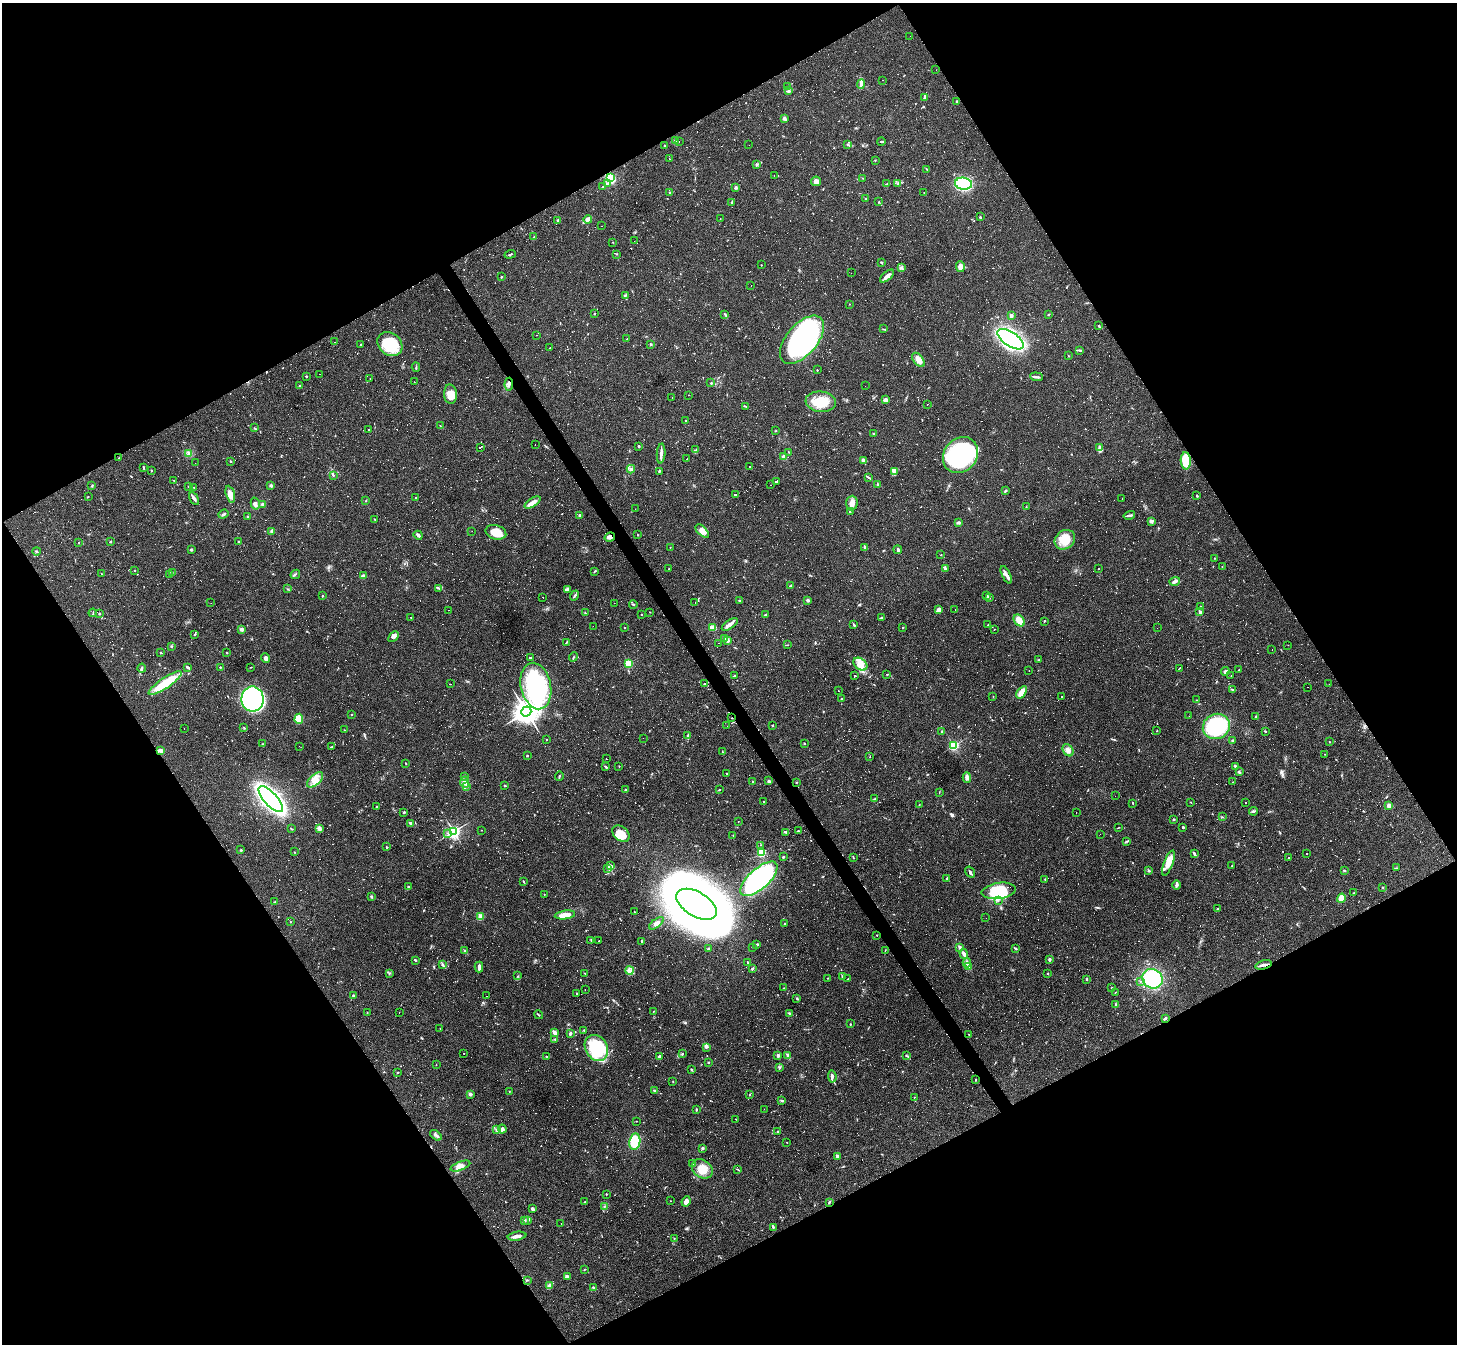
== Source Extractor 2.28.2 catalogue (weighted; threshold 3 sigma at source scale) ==
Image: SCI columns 1-5818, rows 290-5657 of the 5818 x 5809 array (HDU 1 of 3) = the unmasked area's bounding box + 8 px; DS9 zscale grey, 4 x 4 block average (1 PNG px = mean of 4 x 4 image px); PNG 1459 x 1346 px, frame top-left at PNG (2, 3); each listed source drawn as its Kron ellipse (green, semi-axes under 4 px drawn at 4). Shown black and unused: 48% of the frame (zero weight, under 2 of 3 exposures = <1% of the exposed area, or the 3 px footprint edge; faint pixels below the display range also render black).
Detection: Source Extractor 2.28.2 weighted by HDU 2 'WHT'. Background 0.0487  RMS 0.0051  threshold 0.0227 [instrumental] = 3 sigma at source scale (4.5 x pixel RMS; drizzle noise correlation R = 1.50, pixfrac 1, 0.05/0.05 arcsec/px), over >= 5 px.
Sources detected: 1666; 30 too faint to see at this stretch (4 x 4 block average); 4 inside a brighter object's white glare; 716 cosmic-ray / hot-pixel residue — neither listed nor drawn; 11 coinciding with a brighter row at this scale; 26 inside a brighter listed object's ellipse — not listed separately; of the other 879, all 500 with FLUX_AUTO >= 1.11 (the completeness limit of this list) listed and drawn (379 fainter detections not listed), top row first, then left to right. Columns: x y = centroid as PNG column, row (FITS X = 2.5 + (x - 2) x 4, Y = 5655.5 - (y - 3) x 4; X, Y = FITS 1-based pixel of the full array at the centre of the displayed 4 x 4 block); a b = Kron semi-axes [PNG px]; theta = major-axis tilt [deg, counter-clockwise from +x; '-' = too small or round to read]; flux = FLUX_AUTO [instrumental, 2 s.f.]
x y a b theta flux
910 36 2 2 - 5.4
936 70 2 2 - 1.9
883 80 2 2 - 5.4
861 84 4 2 - 9.5
787 86 2 2 - 1.2
789 91 2 2 - 2
925 97 4 2 - 3.2
957 101 2 2 - 3
784 118 4 3 - 4.7
676 141 4 3 - 7.2
881 141 4 2 - 2.7
679 142 2 2 - 4.7
848 144 3 2 - 3.4
749 145 2 2 - 1.3
664 146 2 2 - 2.3
670 159 2 2 - 1.2
875 160 2 2 - 1.9
756 164 3 2 - 3.3
927 169 4 2 - 1.9
774 175 2 2 - 1.3
610 178 4 2 - 180
862 178 2 2 - 1.1
816 181 5 4 - 14
607 184 3 2 - 3.9
887 184 2 2 - 1.8
898 184 3 2 - 2.5
963 184 8 6 -6 220
603 186 2 2 - 1.4
735 188 3 2 - 4.8
670 193 2 2 - 2.8
924 193 2 2 - 1.6
865 198 2 2 - 5.2
732 202 3 2 - 1.9
879 202 2 2 - 2.2
980 217 3 2 - 2.2
720 218 2 2 - 1.2
588 219 4 2 - 17
558 220 2 2 - 23
601 226 2 2 - 2.1
534 237 3 2 - 2.3
634 241 2 2 - 1.1
613 242 2 2 - 1.3
510 254 6 2 18 3.2
616 254 2 2 - 1.2
881 262 3 2 - 2.5
761 265 2 2 - 1.5
960 267 5 3 - 23
901 268 4 2 - 3.4
851 273 2 2 - 2.6
887 276 8 3 40 14
501 277 2 2 - 8.5
751 286 2 2 - 14
625 295 4 2 - 3.4
849 304 2 2 - 1.1
594 314 2 2 - 1.7
725 314 3 2 - 2.8
1049 314 2 2 - 1.5
1011 315 3 3 - 6.3
1098 326 2 2 - 2.3
883 329 4 2 - 1.8
536 335 2 2 - 1.1
627 339 2 2 - 3
1010 339 15 7 -34 480
802 340 29 15 49 750
335 342 2 2 - 1.3
390 344 13 11 -39 130
651 344 2 2 - 4.8
360 345 2 2 - 2.2
550 348 2 2 - 1.8
1079 350 4 2 - 2.8
1069 356 2 2 - 1.8
918 360 8 5 -53 20
416 367 5 2 - 3
817 370 2 2 - 5.1
319 374 2 2 - 7.1
306 376 3 2 - 2.7
1036 377 6 2 -4 4.9
370 378 2 2 - 1.5
414 382 2 2 - 1.4
711 383 2 2 - 1.8
509 384 6 3 86 8.9
300 386 2 2 - 1.6
865 386 2 2 - 2.5
450 394 10 6 -86 30
688 395 2 2 - 1.4
672 398 2 2 - 8.7
886 400 2 2 - 22
821 402 15 10 -7 62
927 404 2 2 - 1.5
745 406 4 2 - 2.3
686 420 2 2 - 1.5
440 426 2 2 - 1.3
254 428 2 2 - 1.4
369 430 2 2 - 3.9
776 431 2 2 - 1.2
873 433 2 2 - 1.8
535 445 2 2 - 3.7
639 446 2 2 - 3.1
480 447 3 2 - 84
1100 448 3 3 - 6.3
696 450 2 2 - 1.5
789 452 3 2 - 1.2
189 453 4 3 - 5.4
661 453 10 2 86 13
960 455 19 16 50 420
784 457 2 2 - 68
119 458 2 2 - 1.4
687 459 2 2 - 39
863 460 3 2 - 17
231 461 3 2 - 2.4
1186 461 8 5 -88 82
195 463 2 2 - 14
143 467 3 2 - 2.4
750 467 2 2 - 33
631 469 4 3 - 6.7
151 470 2 2 - 2
659 471 3 2 - 3.4
894 471 3 3 - 7
333 475 3 2 - 3
868 477 4 2 - 3.4
174 481 2 2 - 1.3
776 481 3 2 - 120
878 484 2 2 - 2.8
771 485 2 2 - 2.4
92 486 3 2 - 2.6
189 486 2 2 - 2.3
271 486 3 2 - 7.3
194 487 3 2 - 1.7
1005 491 4 2 - 3.6
230 494 9 4 -76 23
736 494 4 2 - 160
1197 496 3 2 - 2.5
88 497 2 2 - 1.6
416 498 2 2 - 1.5
1122 498 2 2 - 1.2
194 499 7 3 -62 8.7
366 500 3 2 - 1.3
533 502 9 3 32 22
255 503 6 3 -76 9.9
852 503 7 6 - 17
263 504 3 2 - 5.3
1026 507 2 2 - 1.5
635 509 2 2 - 1.7
850 511 2 2 - 4.2
223 514 5 2 - 4.5
580 515 2 2 - 25
1129 515 6 2 14 8.3
248 516 3 2 - 2.3
375 519 3 2 - 2.5
1151 521 3 3 - 8.1
958 523 3 2 - 6.7
272 531 3 2 - 3.6
472 531 2 2 - 1.6
702 531 8 4 -45 16
496 532 10 7 -17 44
418 535 5 2 - 11
638 535 2 2 - 1.4
610 537 5 3 - 9.2
1065 540 11 9 38 63
110 541 3 2 - 2.1
79 542 2 2 - 4.3
238 542 3 2 - 1.7
670 547 2 2 - 2.5
864 548 3 2 - 3
191 550 2 2 - 6.6
898 550 4 2 - 8.1
36 551 4 2 - 3
941 555 2 2 - 1.5
1214 558 2 2 - 3.1
1222 567 2 2 - 1.3
945 568 3 2 - 3.2
669 569 2 2 - 1.8
1098 569 2 2 - 4.5
135 571 2 2 - 1.7
172 572 3 2 - 2.3
594 572 4 2 - 2.2
102 574 2 2 - 1.7
169 574 2 2 - 1.5
295 574 5 2 - 2.6
1006 575 9 3 -64 13
363 576 3 3 - 10
1175 581 5 3 - 7.6
791 585 2 2 - 2.1
439 588 3 2 - 2
287 589 2 2 - 1.3
567 589 3 2 - 3.9
322 596 2 2 - 3.3
575 596 5 2 - 4.1
987 596 4 2 - 2.2
543 597 2 2 - 10
989 597 3 2 - 2.7
739 600 3 2 - 2.4
808 600 3 2 - 7.4
695 602 2 2 - 2.5
211 603 2 2 - 2.7
614 603 2 2 - 4.2
633 605 4 2 - 2.6
1201 607 2 2 - 11
955 609 2 2 - 6.7
449 610 2 2 - 1.6
938 610 3 2 - 19
650 612 2 2 - 1.2
1200 612 2 2 - 22
93 613 4 2 - 2.1
99 613 2 2 - 2.1
585 613 2 2 - 1.6
766 614 4 2 - 3.1
642 615 2 2 - 1.8
411 617 2 2 - 1.4
882 617 3 2 - 2.7
1019 620 6 5 - 28
1044 621 2 2 - 2.5
730 624 9 3 34 14
988 624 2 2 - 1.5
854 625 3 2 - 3
593 626 2 2 - 13
625 627 2 2 - 4.7
902 627 2 2 - 1.2
713 628 3 2 - 37
1157 628 2 2 - 2.1
241 629 2 2 - 14
994 629 2 2 - 1.2
195 634 3 2 - 2.7
393 637 6 4 46 10
725 638 3 2 - 3.5
728 640 3 3 - 10
566 642 3 2 - 2.1
718 643 2 2 - 1.5
787 645 2 2 - 1.5
1288 645 2 2 - 10
172 646 3 2 - 1.5
1272 649 2 2 - 3.5
161 653 3 2 - 1.6
227 653 2 2 - 1.9
530 657 2 2 - 49
573 657 5 2 - 2.7
265 658 5 3 - 8.1
1039 660 2 2 - 1.3
629 663 2 2 - 210
860 664 8 5 -39 24
187 667 4 2 - 5.9
220 667 2 2 - 2.2
251 667 2 2 - 1.4
142 668 4 2 - 4.1
1179 668 2 2 - 2.2
1029 670 2 2 - 1.3
1239 670 2 2 - 6.3
1225 672 4 3 - 7.5
887 674 2 2 - 2.5
734 676 2 2 - 2.8
855 676 2 2 - 170
1231 676 2 2 - 1.1
165 683 19 5 34 94
451 684 2 2 - 3
704 684 3 2 - 2.2
1329 684 2 2 - 1.4
536 686 23 15 -78 380
1308 687 2 2 - 2.1
1232 689 3 2 - 2.2
838 691 2 2 - 1.8
1022 692 7 4 54 28
993 697 2 2 - 1.2
1062 697 2 2 - 6.8
252 699 12 11 - 530
841 699 2 2 - 3.9
1197 700 2 2 - 1.3
526 711 5 4 - 2900
352 714 2 2 - 2
1189 716 2 2 - 1.1
1256 717 3 2 - 3.9
732 718 2 2 - 1.5
299 719 5 4 - 65
773 725 2 2 - 2
727 726 2 2 - 1.5
1216 726 14 12 24 300
244 727 3 2 - 1.6
184 728 2 2 - 9.3
344 730 2 2 - 1.5
1157 731 2 2 - 1.5
1265 731 2 2 - 2.6
942 732 3 2 - 2.7
688 735 4 2 - 2.8
643 738 2 2 - 2.6
547 740 2 2 - 1.6
1232 740 2 2 - 2.6
1329 742 2 2 - 1.8
262 744 2 2 - 1.2
804 744 2 2 - 3.6
299 746 2 2 - 1.8
954 746 2 2 - 430
331 747 4 2 - 2.8
160 750 3 2 - 19
1068 750 6 5 - 13
722 751 2 2 - 1.1
1325 754 2 2 - 1.1
527 756 3 2 - 2.4
870 757 2 2 - 1.4
606 759 2 2 - 1.7
406 764 2 2 - 1.8
619 766 2 2 - 1.3
1235 766 4 2 - 4.2
606 767 3 2 - 3.6
1239 772 4 2 - 3.4
726 773 2 2 - 1.7
465 776 2 2 - 1.3
559 776 5 2 - 2.6
967 777 5 4 - 9.5
315 780 10 5 41 23
769 781 3 2 - 5.8
465 782 6 2 -88 7.3
753 782 2 2 - 3.7
1232 782 2 2 - 2.1
796 783 2 2 - 1.6
467 786 2 2 - 2
505 786 3 2 - 2.2
626 790 2 2 - 3.9
719 790 3 2 - 2.1
939 792 3 2 - 1.2
1115 796 2 2 - 6
271 799 16 6 -48 990
874 799 3 2 - 3.2
764 802 3 2 - 1.7
1191 802 2 2 - 1.5
1245 802 2 2 - 9.2
1133 803 3 2 - 2
919 805 2 2 - 1.1
1389 805 2 2 - 68
377 807 2 2 - 1.8
1253 811 4 3 - 4.5
404 812 3 2 - 3.2
1076 812 2 2 - 2.2
1222 817 3 2 - 1.8
1173 819 3 2 - 2.8
738 821 2 2 - 1.5
410 823 3 3 - 4.1
1183 827 2 2 - 5.1
1118 828 3 2 - 1.4
291 829 4 2 - 1.9
319 829 4 3 - 6.2
481 830 2 2 - 1.2
453 831 3 2 - 690
798 831 3 2 - 2.4
786 832 3 2 - 2.7
448 833 2 2 - 1.3
621 834 10 7 -40 48
1100 834 2 2 - 2.3
733 835 2 2 - 1.2
1127 841 2 2 - 1.4
761 845 2 2 - 1.2
386 847 3 2 - 2.5
241 850 2 2 - 3.6
295 852 2 2 - 1.4
761 853 2 2 - 280
1194 854 4 2 - 5.6
1306 854 2 2 - 3.3
783 857 3 2 - 3.2
853 857 3 2 - 2.3
1288 858 2 2 - 120
1168 863 13 4 69 30
611 866 4 3 - 5.5
1231 866 2 2 - 1.7
608 868 4 2 - 3.7
1396 868 2 2 - 2
1148 870 3 2 - 2.3
1344 871 2 2 - 4.4
970 872 6 2 -57 5.7
947 878 2 2 - 4.4
759 879 23 10 42 500
1045 879 2 2 - 1.7
523 881 3 2 - 2.2
1177 885 5 3 - 8
408 886 3 2 - 2.5
1383 887 2 2 - 1.7
999 891 17 8 8 140
1353 893 2 2 - 1.5
544 894 2 2 - 1.3
372 896 3 2 - 3.2
1341 898 5 3 - 39
998 901 2 2 - 1.2
275 902 2 2 - 2.2
697 904 22 12 -31 2500
1218 908 2 2 - 50
634 912 2 2 - 1.3
565 915 10 3 8 36
481 916 2 2 - 110
986 918 2 2 - 1.9
290 922 2 2 - 5
656 923 8 4 37 13
784 924 2 2 - 3.4
877 935 2 2 - 1.6
591 940 3 2 - 1.6
598 941 2 2 - 5.5
642 941 4 2 - 2.7
757 944 3 2 - 2.7
752 947 2 2 - 1.2
960 948 4 2 - 6.3
709 949 3 3 - 3.1
1015 949 4 2 - 3.8
885 950 2 2 - 1.3
465 951 4 2 - 3.3
964 954 5 2 - 15
415 960 2 2 - 4.6
1049 960 4 2 - 3.7
747 962 3 2 - 1.4
967 963 4 2 - 11
442 965 3 2 - 3.7
1264 965 8 2 14 11
479 967 5 3 - 8
969 967 4 2 - 11
752 969 3 2 - 4.7
630 970 4 2 - 6.8
389 973 2 2 - 1.7
584 973 2 2 - 1.6
1048 974 2 2 - 3.4
518 976 2 2 - 1.3
842 977 3 2 - 2.8
827 978 2 2 - 1.1
848 979 2 2 - 69
1087 979 2 2 - 2.6
1153 979 10 9 - 200
1140 981 2 2 - 1.6
784 988 2 2 - 1.3
1112 988 2 2 - 2.3
585 989 2 2 - 1.4
1115 992 2 2 - 1.2
577 993 2 2 - 1.6
353 995 2 2 - 3.7
486 996 2 2 - 1.3
797 999 3 2 - 2.3
1116 1004 2 2 - 3.3
654 1011 2 2 - 1.3
367 1012 2 2 - 2.2
399 1012 2 2 - 1.1
789 1013 3 2 - 3.1
538 1015 5 2 - 2.4
1165 1018 3 2 - 6.9
850 1024 3 2 - 1.6
440 1029 2 2 - 1.4
584 1030 2 2 - 2.1
554 1032 4 3 - 11
570 1033 3 2 - 5.3
969 1034 2 2 - 2.5
555 1039 3 2 - 2.5
706 1047 3 3 - 3.9
596 1048 14 11 -58 190
464 1053 2 2 - 2
682 1054 2 2 - 1.8
778 1055 3 2 - 5.3
788 1055 4 2 - 4.6
659 1056 3 2 - 6.9
907 1056 2 2 - 1.7
546 1057 2 2 - 2
708 1062 2 2 - 2.4
436 1065 2 2 - 1.2
780 1067 3 2 - 3
691 1069 4 2 - 2.4
397 1073 2 2 - 1.6
832 1076 6 2 -83 8.5
975 1079 2 2 - 1.6
673 1082 2 2 - 1.5
654 1090 4 2 - 3.4
509 1091 2 2 - 1.3
470 1094 2 2 - 32
750 1094 2 2 - 1.3
914 1097 2 2 - 1.2
782 1101 3 2 - 3.5
764 1109 2 2 - 1.5
696 1110 3 2 - 2.9
736 1119 2 2 - 1.2
636 1121 2 2 - 1.2
502 1129 4 4 - 12
496 1130 3 2 - 3
778 1131 3 2 - 3
436 1135 6 3 -38 7.4
635 1141 8 5 81 82
787 1142 2 2 - 1.7
702 1148 2 2 - 4.5
837 1156 2 2 - 25
692 1163 3 2 - 4.7
460 1166 10 4 20 20
702 1169 11 8 -36 43
737 1169 4 2 - 2.1
606 1194 2 2 - 6.8
670 1201 2 2 - 1.1
686 1201 5 4 - 16
584 1202 2 2 - 1.8
829 1202 3 2 - 2.9
604 1206 2 2 - 1.7
532 1209 4 2 - 5.7
528 1220 2 2 - 2.1
525 1221 2 2 - 1.8
561 1223 2 2 - 2
773 1227 3 2 - 2.8
517 1236 9 3 9 15
674 1238 3 2 - 1.6
584 1269 2 2 - 1.2
567 1276 4 2 - 5.9
527 1280 3 2 - 2.4
550 1286 3 3 - 13
593 1287 2 2 - 2.9
Overlapping masked pixels (flux is a lower limit): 6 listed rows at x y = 509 384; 610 537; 732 718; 160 750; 1264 965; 829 1202
Diffuse or blended objects may show on this block-average render without a row.